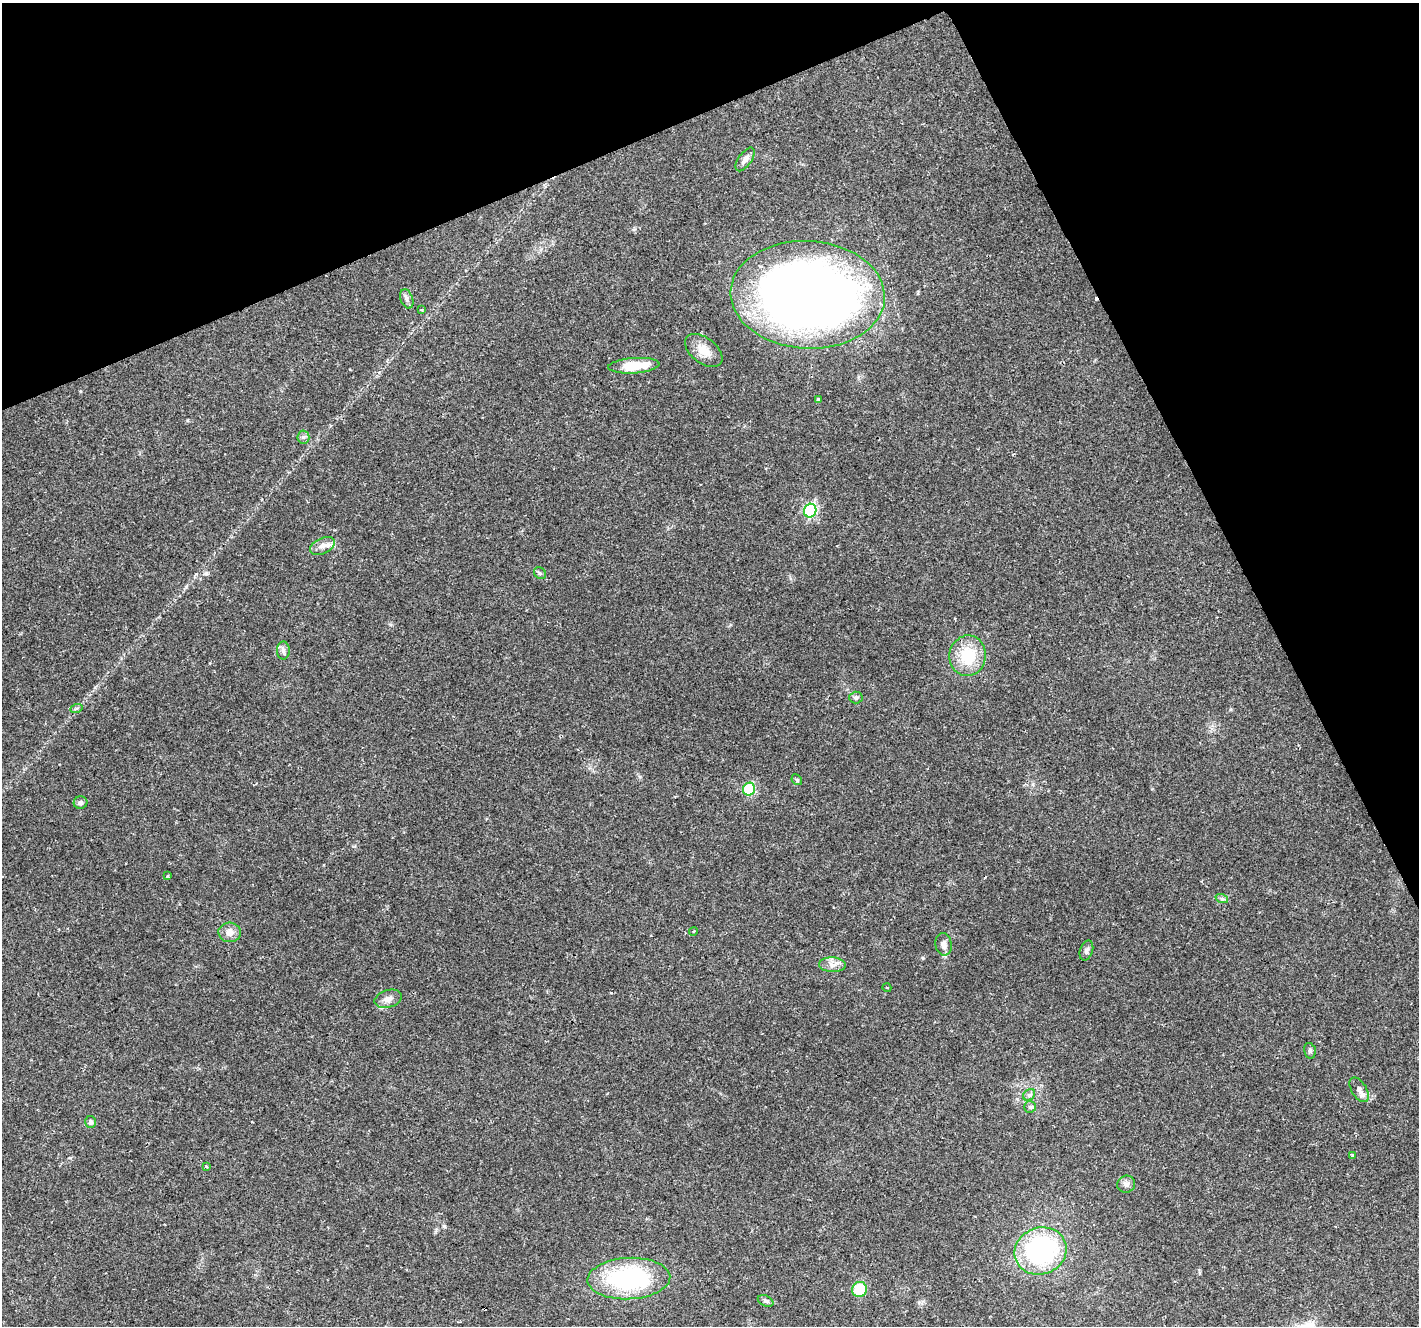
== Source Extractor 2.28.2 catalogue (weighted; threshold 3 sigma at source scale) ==
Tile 3 of 4 x 4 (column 3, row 1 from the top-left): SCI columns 2844-4260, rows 4071-5394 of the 5681 x 5542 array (HDU 1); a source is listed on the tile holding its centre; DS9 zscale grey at full resolution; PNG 1421 x 1328 px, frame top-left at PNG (2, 3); each listed source drawn as its Kron ellipse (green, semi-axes under 4 px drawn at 4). Shown black and unused: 22% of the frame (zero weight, under 2 of 3 exposures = <1% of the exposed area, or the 3 px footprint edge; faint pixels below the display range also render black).
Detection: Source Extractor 2.28.2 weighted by HDU 2 'WHT'; one run over the whole footprint, this tile lists its part. Background 0.102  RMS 0.0066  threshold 0.0296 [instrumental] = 3 sigma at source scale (4.5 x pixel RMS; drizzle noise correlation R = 1.50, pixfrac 1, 0.0396/0.0396 arcsec/px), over >= 5 px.
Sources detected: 41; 2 cosmic-ray / hot-pixel residue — neither listed nor drawn; the other 39 listed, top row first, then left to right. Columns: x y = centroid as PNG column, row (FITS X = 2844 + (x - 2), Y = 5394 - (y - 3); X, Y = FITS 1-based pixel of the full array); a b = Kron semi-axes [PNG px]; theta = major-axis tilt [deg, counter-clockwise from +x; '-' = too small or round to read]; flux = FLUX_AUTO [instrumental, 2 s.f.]
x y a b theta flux
745 159 14 6 55 3.4
808 295 77 54 -3 710
407 299 10 6 -70 2.3
422 310 3 3 - 1.3
704 350 21 12 -38 9.1
634 366 25 7 4 18
818 399 4 3 - 1.7
303 437 6 6 - 1.6
810 511 7 6 - 75
322 546 13 8 25 4.1
540 573 6 5 - 1.1
283 651 9 6 90 2.1
968 656 20 18 81 25
856 698 6 6 - 1.8
76 709 6 4 20 0.95
797 780 6 4 -46 0.92
749 789 6 6 - 44
80 803 7 6 - 2
168 876 3 3 - 0.88
1222 899 6 4 -18 1.2
693 931 4 3 - 0.72
230 932 11 10 - 4.6
944 944 11 8 -79 3.6
1086 950 10 6 71 2
832 965 13 7 -3 4.1
887 988 4 3 - 0.53
388 999 14 8 16 4
1310 1051 8 5 -75 1.4
1359 1090 14 7 -58 3.5
1029 1095 7 5 44 1.5
1030 1107 6 6 - 1.4
91 1122 6 5 - 1.6
1353 1155 4 3 - 1.9
206 1166 3 3 - 0.72
1126 1184 9 8 - 2.9
1040 1251 26 23 21 87
629 1279 41 20 3 80
859 1289 8 7 - 29
766 1301 8 5 -27 1.6
Unlisted compact peaks at least as high as the median listed source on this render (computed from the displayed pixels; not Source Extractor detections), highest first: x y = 923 958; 444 1226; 70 1158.